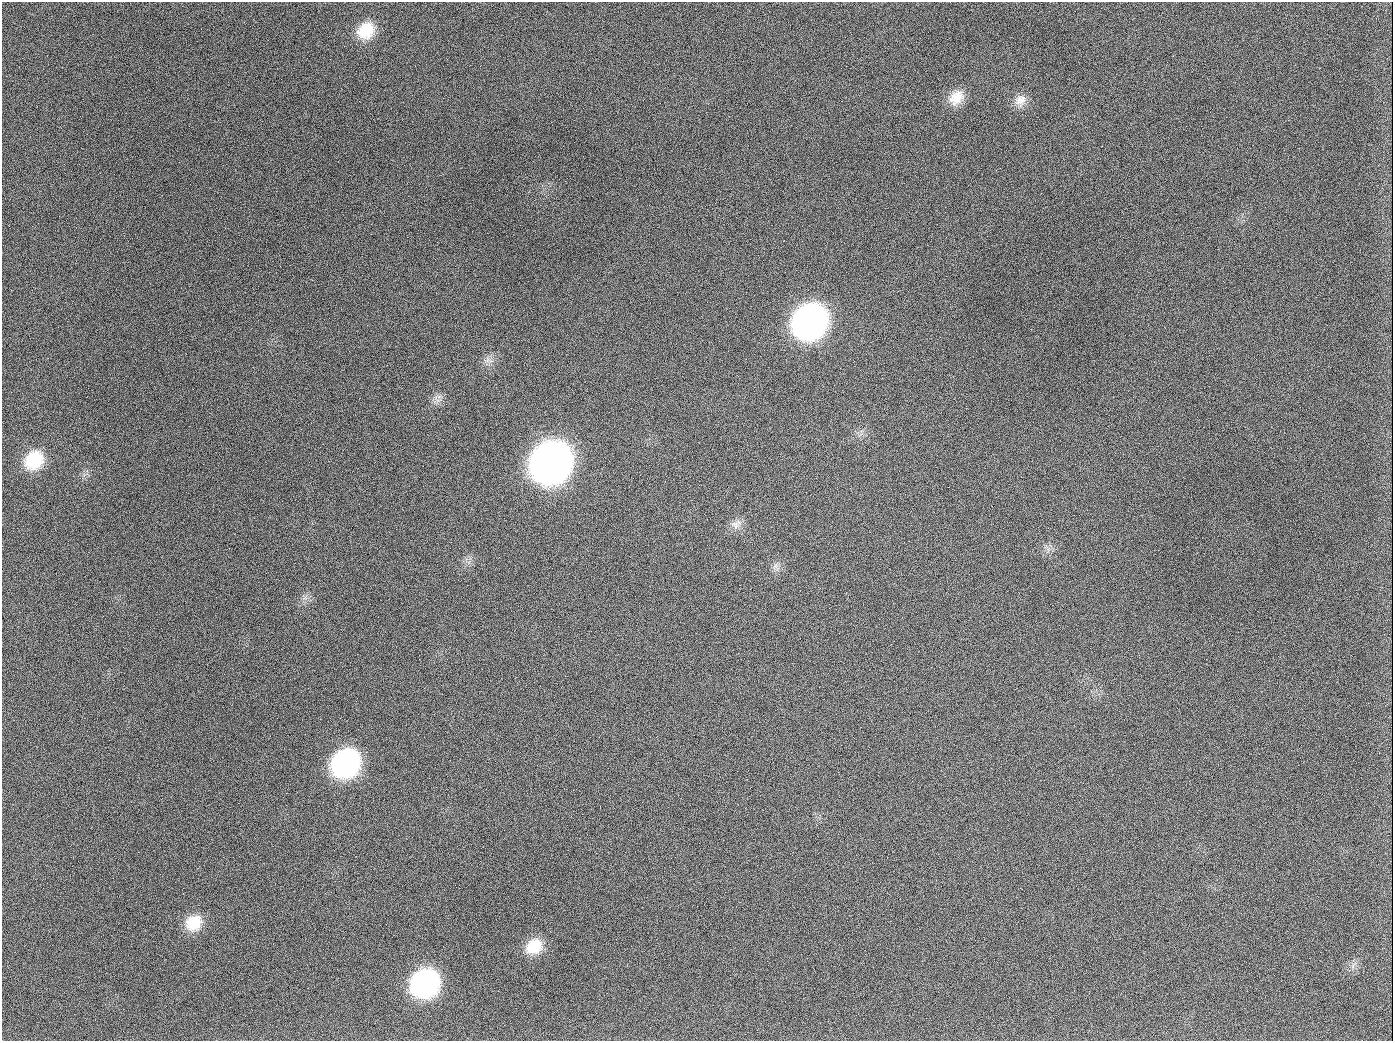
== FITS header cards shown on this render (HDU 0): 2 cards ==
NAXIS1  =                 1391
NAXIS2  =                 1039

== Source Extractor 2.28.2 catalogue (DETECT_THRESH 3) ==
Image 1391 x 1039 px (HDU 0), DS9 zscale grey, 1 PNG px = 1 image px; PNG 1395 x 1043 px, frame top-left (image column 1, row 1039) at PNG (2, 2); no overlay
Background 1410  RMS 67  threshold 201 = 3 sigma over >= 5 px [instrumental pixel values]
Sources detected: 16; all 16 listed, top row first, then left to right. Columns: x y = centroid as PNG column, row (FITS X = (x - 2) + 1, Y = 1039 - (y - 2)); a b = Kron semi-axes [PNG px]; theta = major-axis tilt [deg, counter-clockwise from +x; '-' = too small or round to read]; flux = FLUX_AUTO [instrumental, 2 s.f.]
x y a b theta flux
366 30 21 18 45 1.3e+05
956 97 20 16 46 8.1e+04
1020 100 17 15 64 5.1e+04
189 126 2 2 - 7.1e+03
810 321 24 20 44 2.5e+06
439 396 7 4 19 1.3e+04
654 407 3 2 - 3.6e+03
34 460 22 18 45 1.9e+05
551 462 25 22 47 5.7e+06
735 525 14 11 -82 3.7e+04
775 566 11 4 56 1.4e+04
346 763 22 19 45 1.0e+06
194 923 20 18 39 1.2e+05
534 946 20 16 29 1.2e+05
425 983 22 20 41 1.0e+06
944 1026 3 2 - 5.4e+03